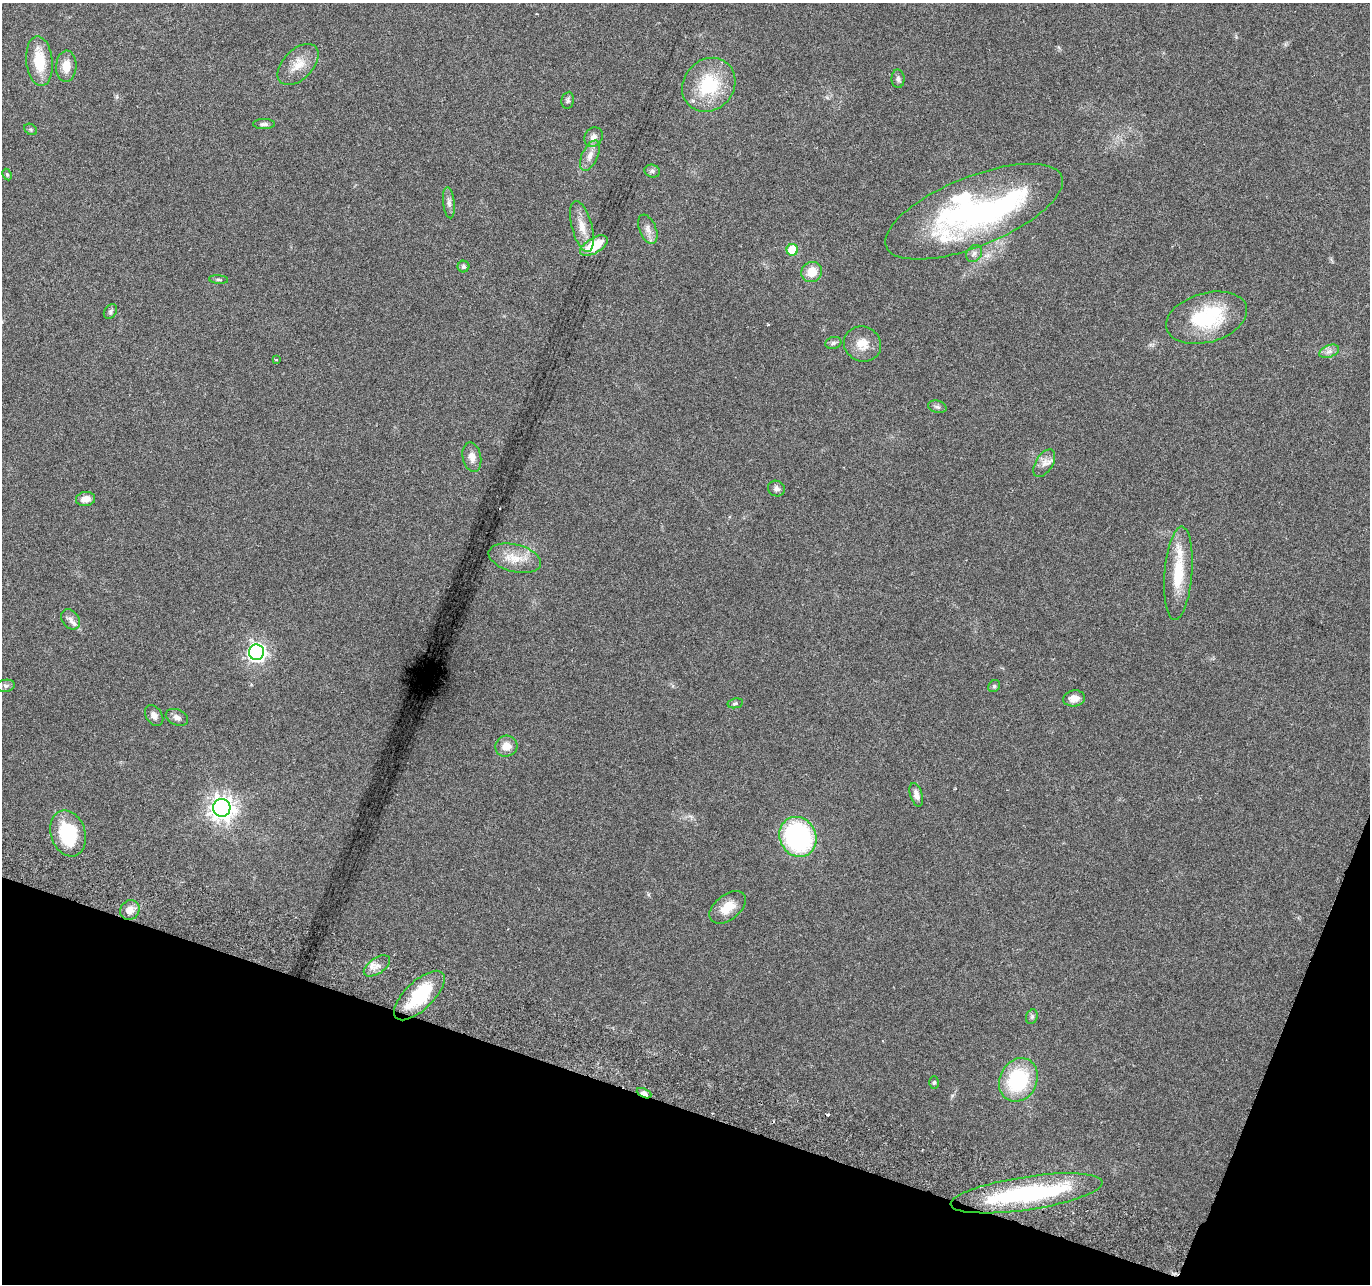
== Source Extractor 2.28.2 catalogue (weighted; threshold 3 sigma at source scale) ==
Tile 15 of 4 x 4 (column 3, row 4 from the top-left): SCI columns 2759-4126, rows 269-1550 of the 5525 x 5730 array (HDU 1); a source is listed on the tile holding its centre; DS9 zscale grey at full resolution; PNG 1372 x 1286 px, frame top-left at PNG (2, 3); each listed source drawn as its Kron ellipse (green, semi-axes under 4 px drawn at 4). Shown black and unused: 16% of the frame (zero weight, under 3 of 6 exposures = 3% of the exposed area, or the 3 px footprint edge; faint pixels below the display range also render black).
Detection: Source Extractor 2.28.2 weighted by HDU 2 'WHT'; one run over the whole footprint, this tile lists its part. Background 0.0272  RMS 0.0021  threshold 0.00863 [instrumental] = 3 sigma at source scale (4.09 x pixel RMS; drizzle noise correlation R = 1.36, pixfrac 0.8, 0.0396/0.0396 arcsec/px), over >= 5 px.
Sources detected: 63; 2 inside a brighter object's white glare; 1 cosmic-ray / hot-pixel residue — neither listed nor drawn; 3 inside a brighter listed object's ellipse — not listed separately; the other 57 listed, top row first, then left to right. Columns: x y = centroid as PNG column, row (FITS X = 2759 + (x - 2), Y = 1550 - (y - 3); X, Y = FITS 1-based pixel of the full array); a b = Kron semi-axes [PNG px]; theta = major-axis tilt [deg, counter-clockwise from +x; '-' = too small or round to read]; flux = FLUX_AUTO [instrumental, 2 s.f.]
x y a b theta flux
39 61 25 13 -84 6.1
298 64 25 15 45 3.3
66 66 16 10 86 2.6
898 79 9 6 -89 0.62
709 85 28 25 48 11
568 100 8 6 80 0.47
264 124 11 5 0 0.63
31 129 7 5 -33 0.29
593 137 10 8 54 1.2
590 156 16 8 65 1.5
652 171 8 6 -16 0.56
7 175 6 4 -62 0.29
449 203 16 6 -84 0.92
974 212 95 34 22 51
582 226 26 10 -75 2.7
648 229 15 8 -67 1.3
594 246 15 7 30 6.2
792 250 6 5 - 7.2
974 254 9 7 52 0.79
463 267 6 6 - 0.55
812 272 10 10 - 3.1
219 280 9 4 -5 0.36
110 311 8 5 54 0.47
1207 318 41 24 16 15
833 343 8 6 16 0.49
862 344 19 17 -26 3.1
1329 351 10 6 21 0.85
276 360 4 2 - 0.12
937 407 9 6 -15 0.53
472 457 15 9 -78 1.5
1044 463 15 8 57 1.5
776 488 8 7 - 0.73
85 499 9 7 7 1.5
515 558 27 13 -14 3.9
1178 573 47 14 85 7.9
71 619 11 8 -53 0.93
256 652 8 7 - 76
6 686 9 6 10 0.6
994 686 6 5 - 0.36
1074 698 11 8 8 1.8
735 703 8 5 11 0.36
154 716 11 8 -54 1
177 717 11 8 -25 0.97
506 746 11 10 - 2.2
916 795 12 6 -72 1.1
222 808 9 8 - 180
68 833 23 17 -72 11
798 837 20 18 -63 30
728 907 21 12 38 3.4
130 910 10 9 - 1.7
377 966 15 8 34 1.5
419 995 32 14 44 11
1032 1017 7 5 69 0.39
1018 1080 22 18 63 15
934 1083 6 5 - 0.35
644 1093 8 4 -24 2.2
1027 1193 77 16 9 26
Overlapping masked pixels (flux is a lower limit): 1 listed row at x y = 644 1093